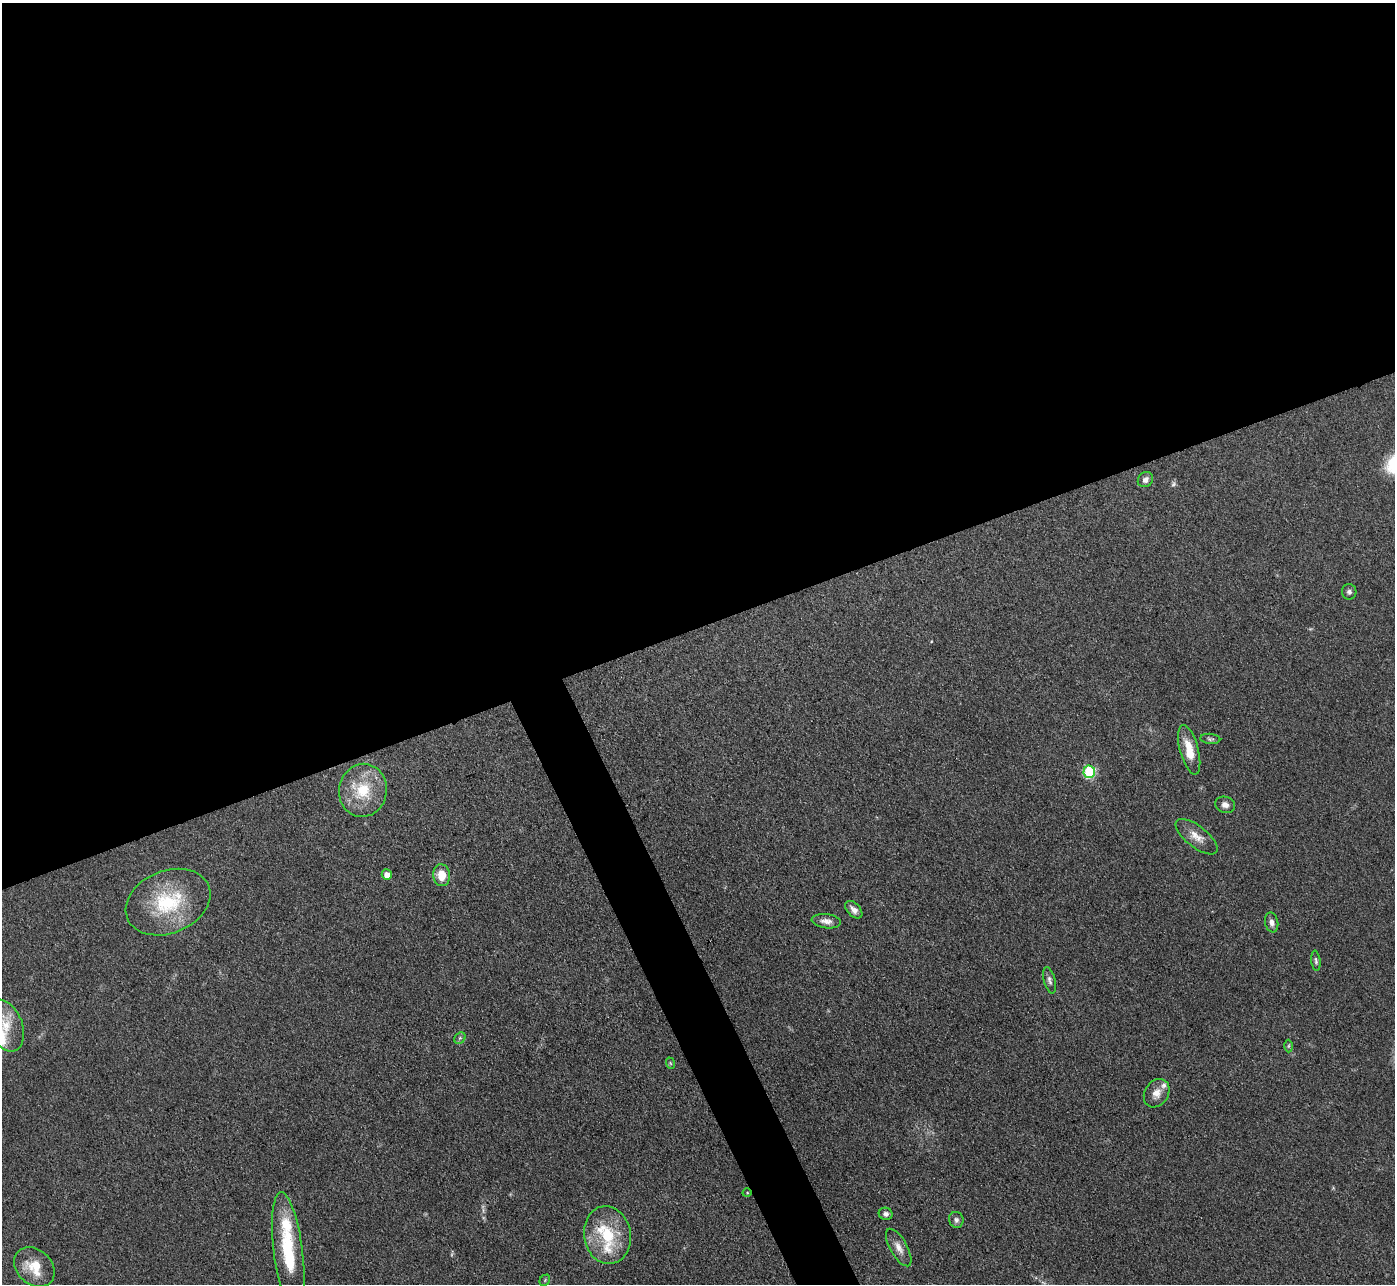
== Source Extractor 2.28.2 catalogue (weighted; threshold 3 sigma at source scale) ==
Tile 2 of 4 x 4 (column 2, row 1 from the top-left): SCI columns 1395-2787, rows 3997-5278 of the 5575 x 5562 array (HDU 1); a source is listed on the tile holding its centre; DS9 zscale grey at full resolution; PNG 1397 x 1286 px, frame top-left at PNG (2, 3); each listed source drawn as its Kron ellipse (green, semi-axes under 4 px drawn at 4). Shown black and unused: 51% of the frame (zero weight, under 3 of 4 exposures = <1% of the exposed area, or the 3 px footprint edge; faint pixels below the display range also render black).
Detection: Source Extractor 2.28.2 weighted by HDU 2 'WHT'; one run over the whole footprint, this tile lists its part. Background 0.134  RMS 0.0072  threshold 0.0325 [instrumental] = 3 sigma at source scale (4.5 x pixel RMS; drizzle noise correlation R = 1.50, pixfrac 1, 0.05/0.05 arcsec/px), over >= 5 px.
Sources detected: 34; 1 too faint to see at this stretch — neither listed nor drawn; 4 inside a brighter listed object's ellipse — not listed separately; the other 29 listed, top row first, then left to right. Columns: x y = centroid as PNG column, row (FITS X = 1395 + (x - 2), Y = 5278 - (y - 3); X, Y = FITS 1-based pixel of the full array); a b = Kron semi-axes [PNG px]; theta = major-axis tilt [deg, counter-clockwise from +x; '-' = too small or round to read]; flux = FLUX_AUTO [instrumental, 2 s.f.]
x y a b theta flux
1145 480 8 7 - 3.3
1349 592 8 7 - 2.2
1210 739 10 5 -5 1.6
1189 750 25 9 -75 13
1089 772 6 6 - 57
363 790 26 24 78 31
1225 805 10 8 -17 3.7
1196 837 25 10 -38 8.7
387 875 5 5 - 6.5
441 875 11 8 -83 10
168 902 44 31 22 55
854 910 10 6 -47 3.9
826 921 14 7 -7 4.6
1272 922 10 6 -78 3.5
1316 961 10 4 -83 1.6
1050 980 13 5 -76 2.6
6 1026 27 17 -69 20
460 1038 6 5 - 1.4
1288 1046 6 4 89 0.97
670 1063 6 3 -71 0.86
1157 1093 15 11 58 7.3
747 1193 4 3 - 0.56
886 1214 7 6 - 2.8
956 1220 8 7 - 2.3
607 1235 29 23 -80 34
899 1247 21 8 -61 6.7
288 1252 60 14 -83 44
34 1267 22 17 -41 19
545 1280 6 4 49 0.95
Isophote crosses this tile's border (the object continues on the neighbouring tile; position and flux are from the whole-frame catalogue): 1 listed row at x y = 6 1026